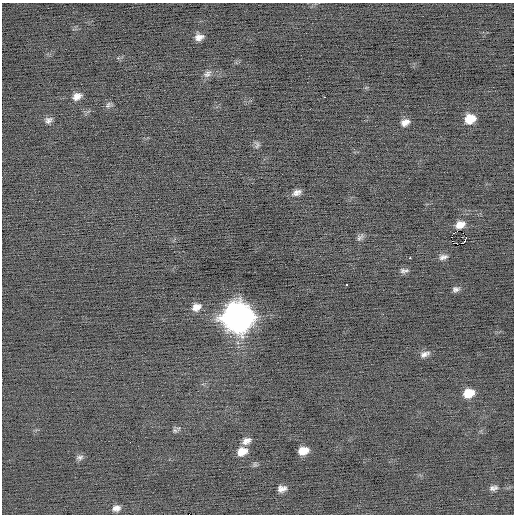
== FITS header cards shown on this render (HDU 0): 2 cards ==
NAXIS1  =                  512 / Axis length
NAXIS2  =                  512 / Axis length

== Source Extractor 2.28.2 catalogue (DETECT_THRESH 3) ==
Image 512 x 512 px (HDU 0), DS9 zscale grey, 1 PNG px = 1 image px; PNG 516 x 516 px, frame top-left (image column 1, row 512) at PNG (2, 3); no overlay
Background -0.154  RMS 0.71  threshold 2.14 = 3 sigma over >= 5 px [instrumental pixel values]
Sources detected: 31; all 31 listed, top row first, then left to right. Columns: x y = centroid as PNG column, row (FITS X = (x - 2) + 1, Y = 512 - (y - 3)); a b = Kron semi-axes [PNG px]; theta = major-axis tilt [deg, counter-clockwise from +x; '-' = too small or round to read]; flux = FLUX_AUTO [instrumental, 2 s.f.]
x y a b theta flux
199 37 9 7 13 300
207 74 11 8 40 220
77 96 11 8 30 310
324 97 2 2 - 280
108 105 9 7 50 140
470 119 10 9 - 810
48 120 9 8 - 190
405 122 9 7 23 290
257 145 11 5 80 130
297 192 11 7 24 240
460 225 8 6 20 400
456 231 5 2 - 22
360 237 11 6 47 140
465 239 6 2 67 85
443 257 11 6 15 190
410 258 3 3 - 560
403 271 8 8 - 150
346 285 3 2 - 270
456 289 8 6 10 150
196 307 11 8 28 380
238 317 14 13 - 55000
425 354 12 6 23 230
469 393 10 8 18 770
175 430 7 5 -30 95
246 441 11 7 30 270
242 451 10 8 20 540
303 451 9 7 14 590
80 457 10 6 12 140
493 488 11 6 11 170
282 489 8 6 10 270
116 508 9 7 12 240